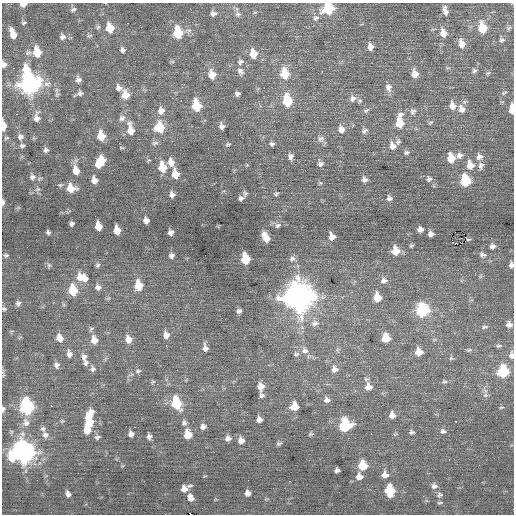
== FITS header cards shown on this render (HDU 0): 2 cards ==
NAXIS1  =                  512 / Axis length
NAXIS2  =                  512 / Axis length

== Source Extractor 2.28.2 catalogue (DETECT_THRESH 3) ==
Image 512 x 512 px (HDU 0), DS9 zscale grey, 1 PNG px = 1 image px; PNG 516 x 516 px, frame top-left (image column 1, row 512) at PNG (2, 3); no overlay
Background 0.115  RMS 0.76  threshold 2.27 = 3 sigma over >= 5 px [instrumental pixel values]
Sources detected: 238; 2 with non-positive FLUX_AUTO (blend fragments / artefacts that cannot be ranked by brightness) are not listed; the other 236 listed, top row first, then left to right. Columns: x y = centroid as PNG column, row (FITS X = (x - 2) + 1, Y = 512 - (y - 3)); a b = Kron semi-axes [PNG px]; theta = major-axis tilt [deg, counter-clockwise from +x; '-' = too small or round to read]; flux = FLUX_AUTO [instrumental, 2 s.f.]
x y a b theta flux
23 4 7 5 10 240
328 8 8 8 - 2900
73 9 6 4 24 100
445 11 12 6 -78 250
255 12 6 3 17 56
213 13 8 6 7 170
238 14 9 7 -12 170
316 18 9 7 21 190
23 23 6 5 - 80
127 23 2 2 - 63
98 27 7 5 23 95
110 28 10 8 -74 830
482 28 10 7 -77 1200
509 28 8 5 54 110
188 30 10 5 5 170
178 32 10 7 -81 2000
443 33 11 9 -72 450
13 34 10 6 -72 550
62 37 8 8 - 200
502 40 8 6 16 130
462 44 10 8 -76 420
370 47 8 6 -81 280
123 50 8 6 -41 150
37 52 11 8 -79 1000
253 54 10 8 -77 670
240 62 9 7 33 170
4 64 7 6 - 210
14 68 3 2 - 210
240 71 11 8 -68 220
322 71 3 2 - 350
474 71 6 6 - 110
488 73 7 5 21 79
285 74 11 8 -79 1300
415 74 9 7 -80 440
212 75 10 8 -72 580
78 80 7 7 - 210
29 83 13 9 -80 25000
47 84 12 8 11 310
388 87 11 8 -79 270
119 88 10 9 - 260
80 93 9 6 13 170
504 93 8 5 29 89
237 94 5 5 - 130
125 95 10 9 - 560
353 98 10 9 - 270
287 100 11 8 -87 1600
181 101 3 2 - 54
196 106 9 7 -78 1600
452 106 10 8 -84 370
461 109 11 8 -66 370
512 109 8 4 -89 690
366 110 9 5 29 120
161 111 10 9 - 360
413 111 9 8 - 180
17 114 2 2 - 32
37 117 14 8 84 340
122 118 9 8 - 230
399 122 15 8 87 1100
430 122 8 4 40 78
3 126 7 4 -89 770
222 126 7 6 - 210
160 127 11 10 - 1300
130 129 16 8 -81 640
341 129 10 8 -74 340
365 131 9 6 43 150
101 136 9 7 -78 860
20 137 9 8 - 200
6 138 7 4 18 78
321 139 10 9 - 230
398 142 8 7 - 140
155 143 10 5 6 150
228 144 7 4 10 79
272 144 7 6 - 130
22 146 7 6 - 120
392 146 10 8 -74 350
121 148 7 3 -9 52
46 150 7 7 - 150
406 152 8 6 13 130
459 155 9 8 - 250
291 156 9 6 -80 180
479 157 9 8 - 290
451 158 8 7 - 910
100 162 12 7 58 1200
171 162 10 8 -77 410
320 164 9 8 - 170
247 165 4 4 - 51
470 165 10 9 - 610
481 166 11 7 83 200
162 167 10 7 -80 1000
76 170 10 7 -76 530
175 174 9 7 -80 690
32 177 9 8 - 220
364 179 8 7 - 200
429 179 8 7 - 150
94 180 7 6 - 340
465 181 8 7 - 2100
320 183 6 5 - 72
71 188 10 9 - 780
37 189 8 4 19 110
172 194 7 6 - 210
245 194 8 6 88 100
276 194 7 5 30 94
241 198 6 5 - 150
389 198 8 7 - 190
3 202 6 3 86 160
95 216 2 2 - 73
146 220 6 5 - 260
72 224 5 4 - 120
278 225 9 6 27 170
98 226 7 6 - 640
420 229 6 5 - 240
117 230 7 6 - 680
48 232 4 4 - 100
171 232 5 5 - 190
431 234 6 5 - 200
266 237 10 6 -61 580
332 237 7 6 - 410
468 239 4 2 - 40
411 245 5 4 - 73
492 246 7 7 - 170
395 251 7 7 - 780
6 255 5 4 - 93
171 255 6 5 - 160
482 255 10 7 -13 180
19 257 2 2 - 100
292 258 13 7 59 210
245 259 8 6 -80 1700
49 265 7 5 -68 95
97 265 6 5 - 100
511 265 6 4 84 190
81 277 11 10 - 570
85 278 8 6 35 270
384 280 9 7 7 200
138 285 9 7 -86 900
98 287 10 9 - 250
191 288 2 2 - 38
73 290 10 7 -83 1200
352 292 3 2 - 47
298 297 12 11 - 64000
377 297 7 6 - 870
18 303 7 7 - 140
4 309 6 5 - 88
422 310 8 8 - 5200
239 311 6 5 - 160
455 311 2 2 - 75
67 319 2 2 - 50
315 323 12 9 15 280
509 324 8 7 - 260
485 327 10 4 10 130
91 329 8 5 54 88
166 335 8 7 - 300
60 338 9 7 -67 430
386 338 7 7 - 960
128 339 9 8 - 410
94 340 10 7 -79 460
498 346 9 5 3 130
452 347 2 2 - 26
205 348 10 7 -80 220
305 350 11 10 - 350
338 350 6 4 -71 84
469 350 8 5 -1 100
419 352 7 7 - 560
69 354 10 7 -78 250
296 354 9 7 15 150
511 355 10 7 -89 240
84 357 11 7 -85 260
451 358 6 5 - 89
86 363 8 7 - 160
57 365 8 7 - 190
92 369 9 7 -83 160
334 369 9 8 - 290
138 371 9 6 28 160
3 372 10 3 -90 96
503 372 8 8 - 2900
186 379 6 4 69 57
153 382 6 4 31 69
444 382 8 5 6 110
261 386 9 8 - 410
368 387 9 8 - 390
155 395 2 2 - 22
262 395 8 6 -59 140
485 395 8 6 20 150
327 400 8 7 - 210
176 403 10 7 -74 2400
26 406 9 7 -83 8600
51 406 2 2 - 770
295 406 7 7 - 920
501 407 6 4 8 70
3 409 6 4 77 140
392 415 7 6 - 330
259 419 6 6 - 230
62 421 7 4 44 76
89 421 19 8 86 1700
456 421 3 2 - 45
26 423 12 10 -70 370
184 423 7 7 - 140
345 425 8 8 - 3600
203 427 7 6 - 220
43 429 8 6 -71 140
87 430 8 7 - 640
443 431 8 7 - 160
411 432 7 4 0 110
131 434 7 6 - 220
188 434 8 6 -84 960
311 434 7 5 41 78
371 434 3 2 - 60
395 434 7 4 25 69
45 435 9 9 - 240
97 437 7 5 11 120
149 437 5 5 - 170
228 438 8 7 - 240
241 440 8 8 - 320
279 443 7 5 24 100
23 452 11 9 -77 35000
492 453 2 2 - 20
12 457 13 8 -78 1100
449 459 3 2 - 120
362 465 8 7 - 1200
337 470 5 4 - 150
447 474 2 2 - 26
385 475 8 8 - 340
359 476 8 7 - 360
37 480 2 2 - 45
289 481 3 2 - 47
159 482 2 2 - 53
189 486 8 4 2 90
434 486 9 8 - 200
184 489 7 6 - 330
389 490 8 7 - 2100
339 492 2 2 - 83
247 493 5 5 - 240
68 494 7 5 -71 190
439 495 9 7 10 150
190 498 8 6 -68 300
440 503 8 4 5 80
191 514 2 2 - 410
At the frame edge (FLAGS 8, measured only in part): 12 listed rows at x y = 23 4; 328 8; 4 64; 512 109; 3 126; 3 202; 511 265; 4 309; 511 355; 3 372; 3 409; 191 514
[2 non-positive-flux detections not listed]